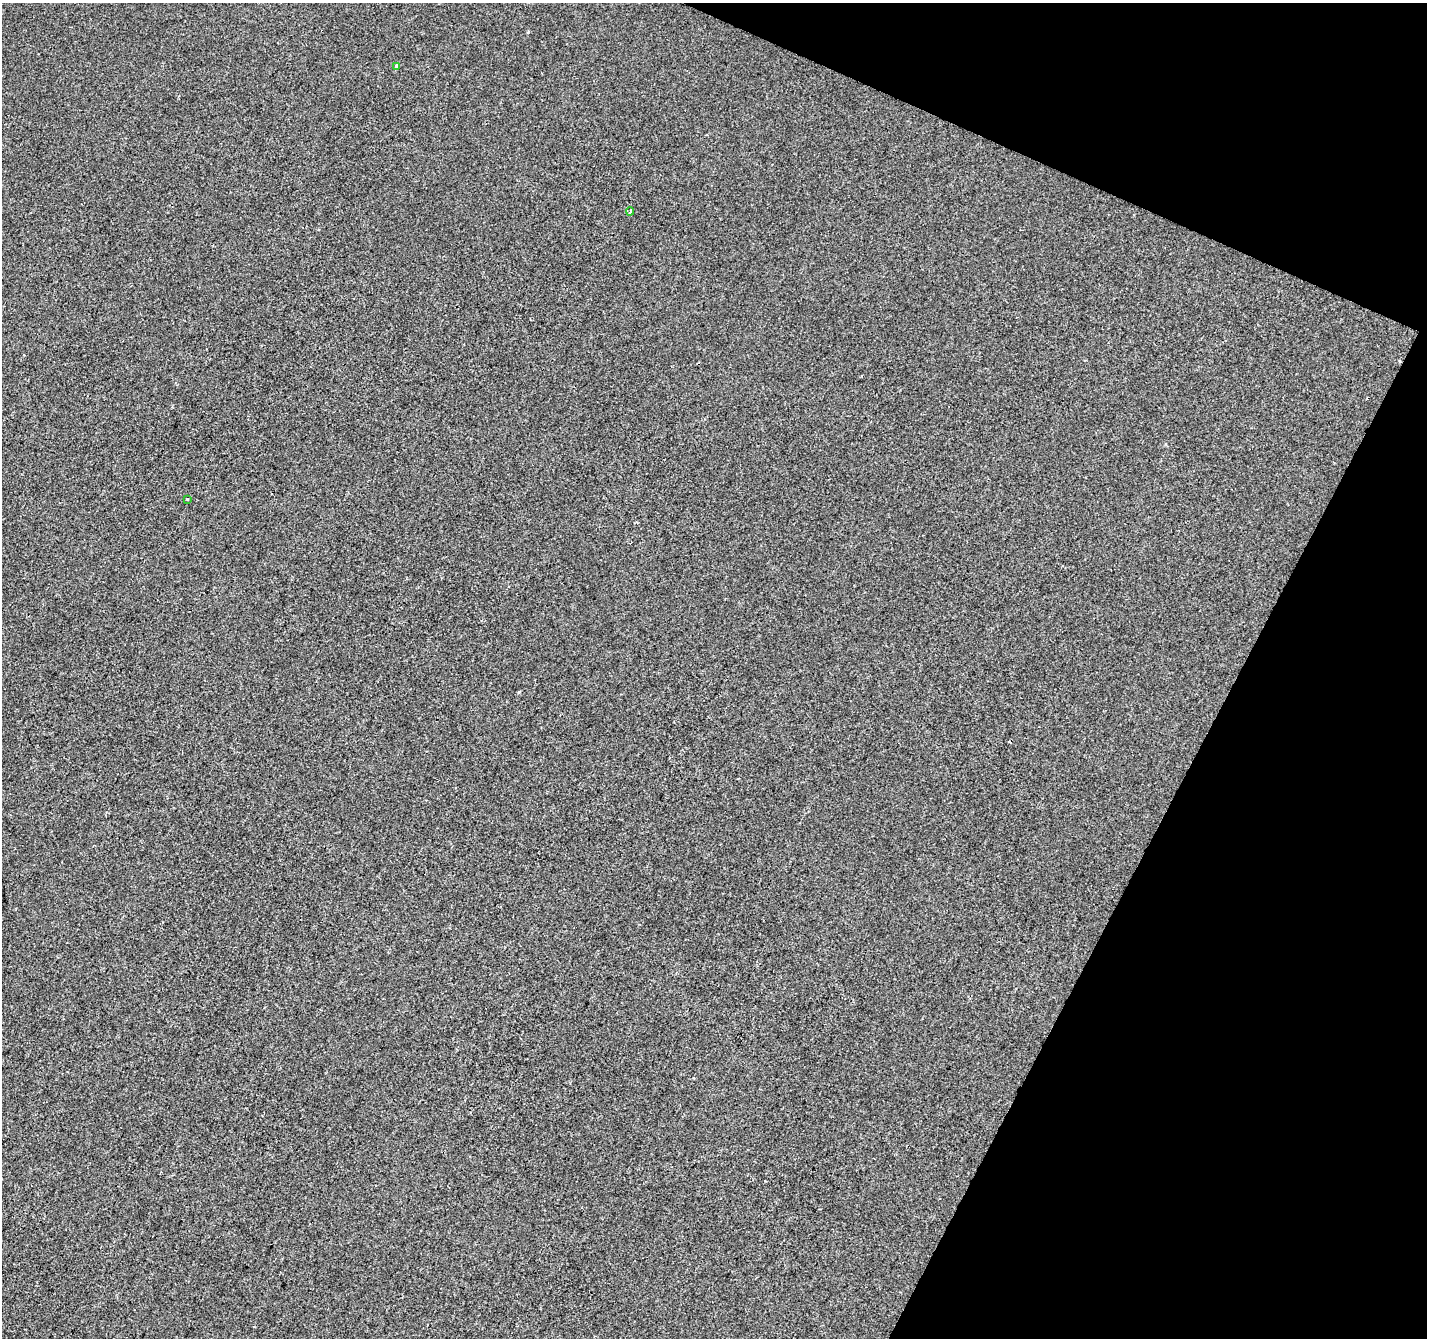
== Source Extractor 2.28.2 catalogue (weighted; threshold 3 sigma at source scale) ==
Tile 8 of 4 x 4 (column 4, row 2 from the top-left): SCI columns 4275-5699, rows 2875-4210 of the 5706 x 5814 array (HDU 1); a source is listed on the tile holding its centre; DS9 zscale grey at full resolution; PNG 1429 x 1340 px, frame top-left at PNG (2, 3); each listed source drawn as its Kron ellipse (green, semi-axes under 4 px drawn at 4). Shown black and unused: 21% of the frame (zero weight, under 2 of 3 exposures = <1% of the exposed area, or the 3 px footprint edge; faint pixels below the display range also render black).
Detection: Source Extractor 2.28.2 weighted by HDU 2 'WHT'; one run over the whole footprint, this tile lists its part. Background -6.33e-04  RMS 0.0042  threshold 0.019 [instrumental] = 3 sigma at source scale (4.5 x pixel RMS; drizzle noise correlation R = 1.50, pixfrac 1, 0.0396/0.0396 arcsec/px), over >= 5 px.
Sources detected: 4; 1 cosmic-ray / hot-pixel residue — neither listed nor drawn; the other 3 listed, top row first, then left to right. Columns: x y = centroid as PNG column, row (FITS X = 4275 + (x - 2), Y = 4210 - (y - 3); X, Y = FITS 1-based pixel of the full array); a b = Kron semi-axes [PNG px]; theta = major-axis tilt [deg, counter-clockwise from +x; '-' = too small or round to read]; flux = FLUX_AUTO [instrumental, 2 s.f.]
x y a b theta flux
397 66 3 3 - 1.8
630 211 4 2 - 1.1
187 499 3 3 - 1.5